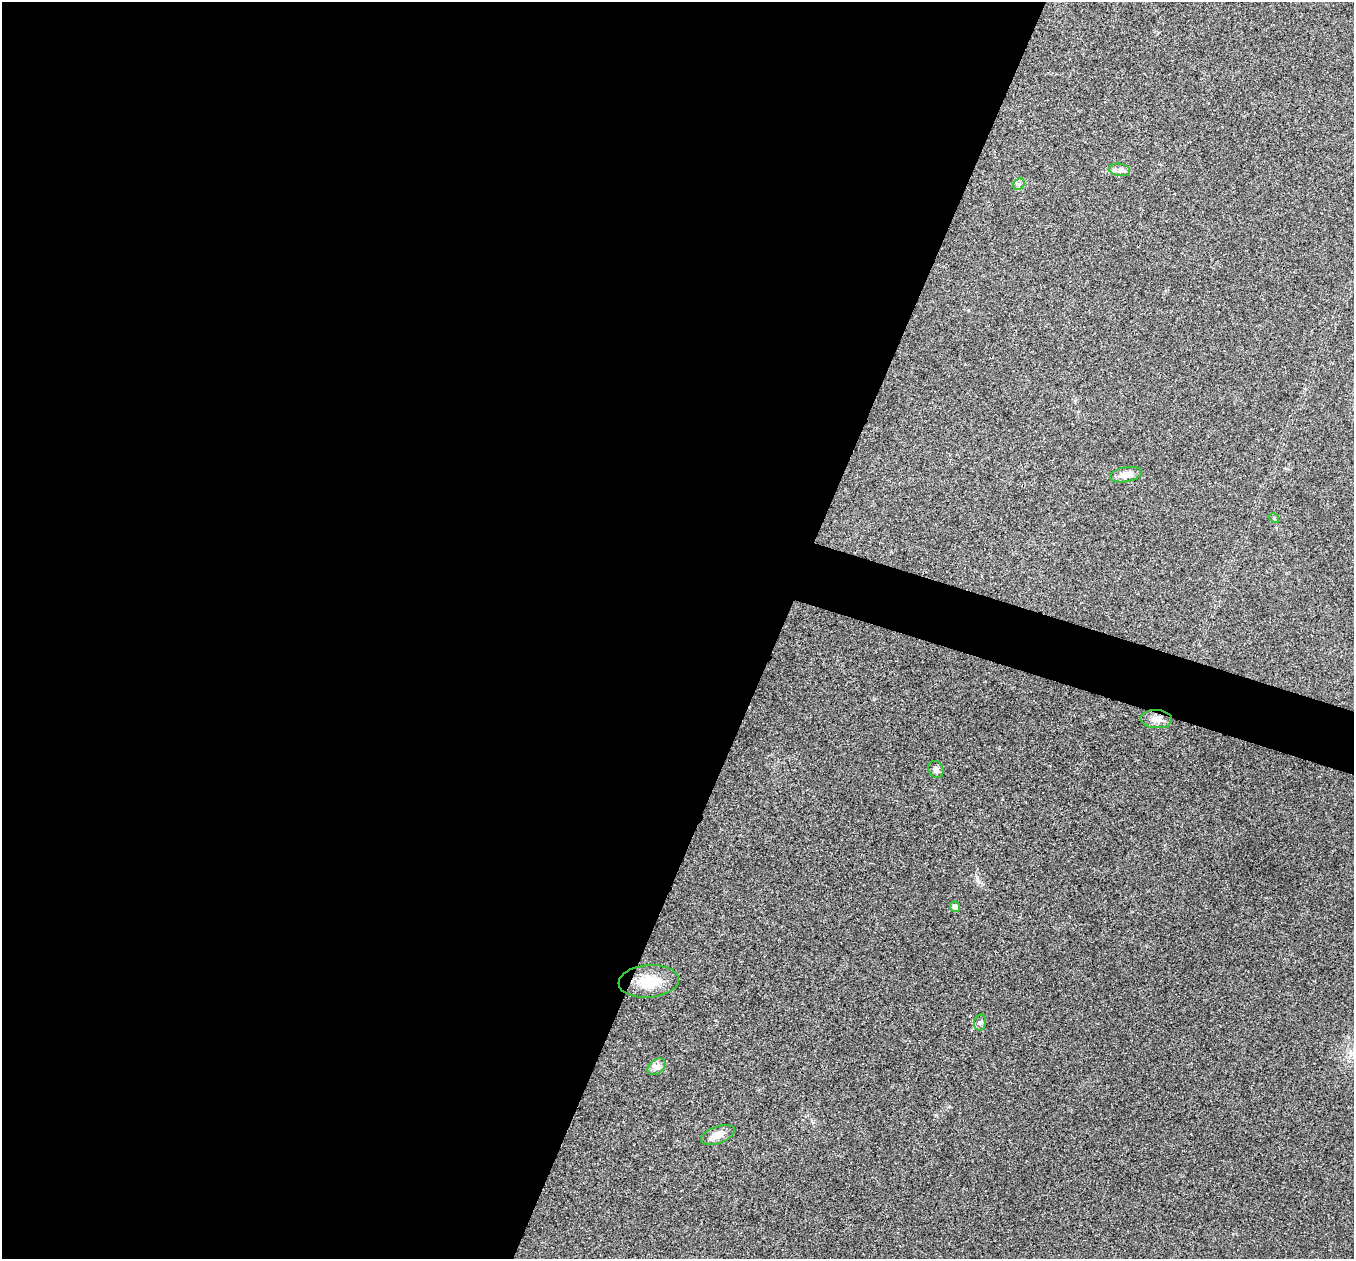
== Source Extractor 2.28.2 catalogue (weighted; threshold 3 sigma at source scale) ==
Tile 5 of 4 x 4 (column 1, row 2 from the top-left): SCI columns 3-1354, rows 2651-3907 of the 5417 x 5431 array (HDU 1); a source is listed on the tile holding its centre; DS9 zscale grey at full resolution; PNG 1356 x 1261 px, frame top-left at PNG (2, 2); each listed source drawn as its Kron ellipse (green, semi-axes under 4 px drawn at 4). Shown black and unused: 60% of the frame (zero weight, under 3 of 4 exposures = <1% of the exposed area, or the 3 px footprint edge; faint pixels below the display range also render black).
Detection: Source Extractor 2.28.2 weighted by HDU 2 'WHT'; one run over the whole footprint, this tile lists its part. Background 0.0212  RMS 0.0041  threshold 0.0183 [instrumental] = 3 sigma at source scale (4.5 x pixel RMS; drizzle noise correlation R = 1.50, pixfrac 1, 0.05/0.05 arcsec/px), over >= 5 px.
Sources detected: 11; all 11 listed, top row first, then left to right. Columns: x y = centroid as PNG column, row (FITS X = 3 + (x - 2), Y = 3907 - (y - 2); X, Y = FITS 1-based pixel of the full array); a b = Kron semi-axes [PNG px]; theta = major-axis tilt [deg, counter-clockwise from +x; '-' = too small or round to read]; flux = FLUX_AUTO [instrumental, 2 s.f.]
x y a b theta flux
1120 170 10 6 -9 1.7
1019 184 6 5 - 0.86
1126 475 16 7 11 3.6
1274 518 5 4 - 0.48
1156 719 16 9 -4 2.9
936 769 9 7 -60 1.6
955 907 5 5 - 1.6
649 981 30 16 5 11
980 1023 8 6 75 0.95
657 1067 10 7 38 2
718 1135 18 8 20 3.6
Unlisted compact peaks at least as high as the median listed source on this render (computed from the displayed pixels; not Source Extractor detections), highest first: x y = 977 877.